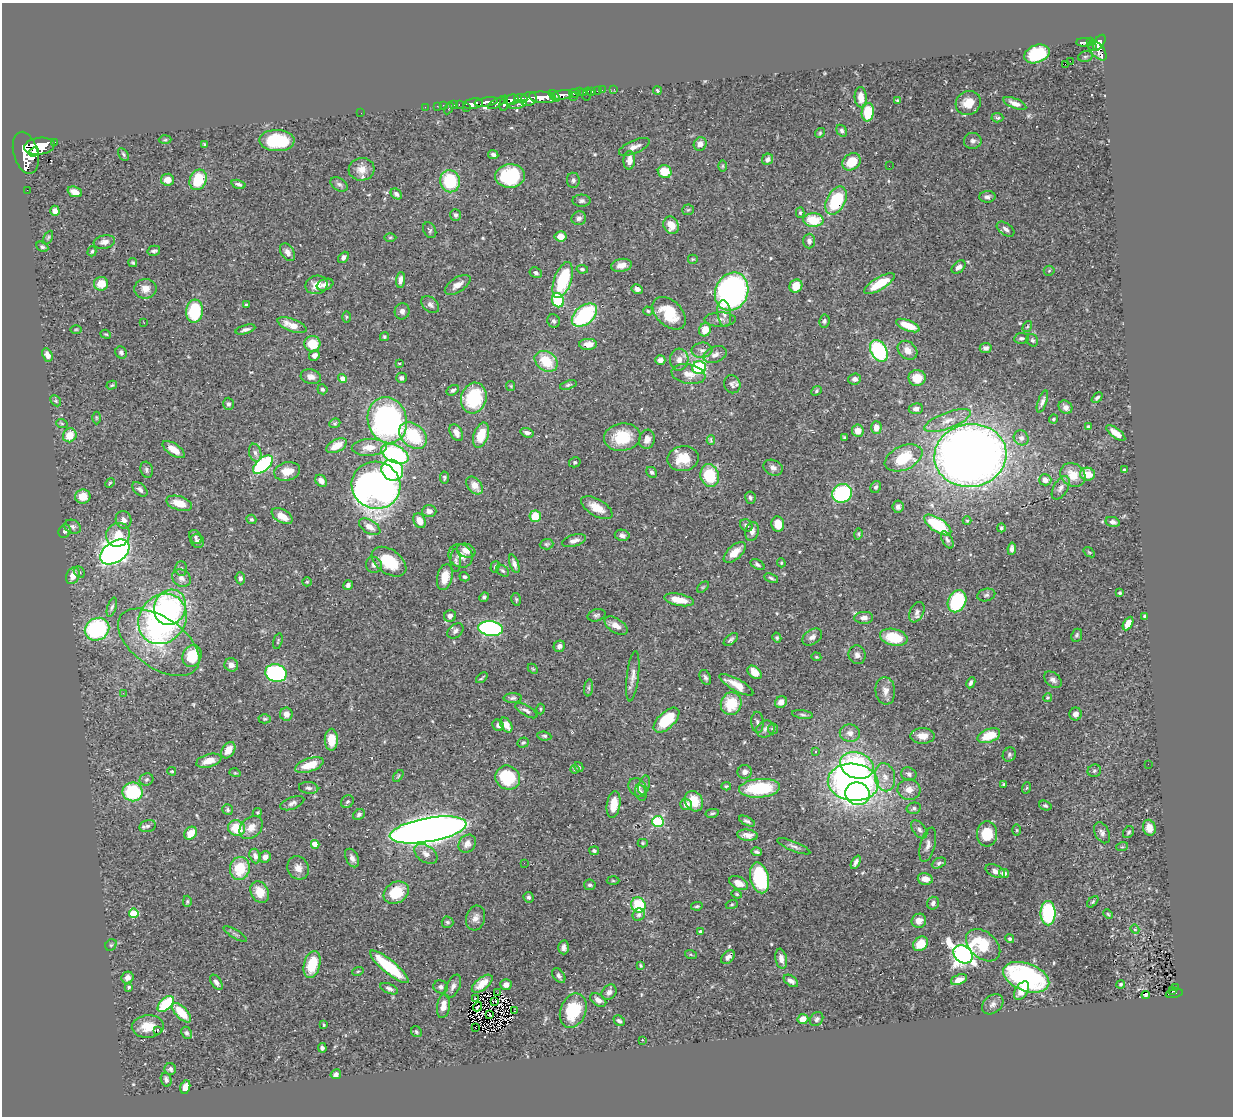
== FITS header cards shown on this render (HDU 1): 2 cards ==
NAXIS1  =                 1231
NAXIS2  =                 1114

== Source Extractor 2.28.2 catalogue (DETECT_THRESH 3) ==
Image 1231 x 1114 px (HDU 1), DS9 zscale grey, 1 PNG px = 1 image px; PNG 1235 x 1118 px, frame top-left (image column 1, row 1114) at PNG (2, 3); each listed source drawn as its Kron ellipse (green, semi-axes under 4 px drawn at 4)
Background 0.48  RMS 0.023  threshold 0.0702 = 3 sigma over >= 5 px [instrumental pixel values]
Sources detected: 544; of the 544, the 500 brightest by FLUX_AUTO listed and drawn (44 fainter detections omitted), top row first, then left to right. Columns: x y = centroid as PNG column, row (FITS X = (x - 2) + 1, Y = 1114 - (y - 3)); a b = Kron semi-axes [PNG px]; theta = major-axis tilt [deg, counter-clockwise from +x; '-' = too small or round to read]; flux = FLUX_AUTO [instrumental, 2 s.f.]
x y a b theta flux
1084 42 8 3 -1 120
1090 42 3 3 - 98
1099 43 8 5 58 420
1092 46 5 3 - 71
1097 50 12 6 -49 390
1037 54 13 8 21 85
1085 57 7 5 15 2.6
1070 61 2 2 - 2300
1065 64 3 2 - 7.3
614 89 2 2 - 5.4
602 90 2 2 - 7.3
657 90 4 3 - 2.4
592 91 3 3 - 32
597 91 2 2 - 4.9
580 92 3 2 - 17
574 93 5 3 - 140
583 93 3 3 - 86
587 94 7 2 76 9
562 95 11 4 7 740
554 96 7 3 -54 350
542 97 13 5 -5 1400
573 97 3 2 - 51
861 97 10 6 -86 11
521 99 7 4 -5 230
529 99 8 6 19 680
511 100 7 5 15 370
898 101 4 3 - 2.1
486 102 12 4 9 750
498 102 11 4 29 260
968 103 13 11 34 28
1015 103 12 5 -22 8.7
454 104 3 3 - 16
473 104 10 5 8 810
504 104 7 3 83 290
518 104 9 4 13 160
443 105 2 2 - 8.3
459 105 3 2 - 19
437 106 2 2 - 7
425 107 2 2 - 8.4
449 108 6 3 63 57
466 108 3 2 - 14
868 112 9 6 83 48
361 113 2 2 - 25
997 118 6 4 -4 3.6
842 131 6 4 -57 3.5
820 133 5 4 - 2.1
165 140 6 4 2 2.1
277 141 17 10 -2 82
973 141 9 8 - 5.7
54 142 3 3 - 66
204 144 3 3 - 1.9
700 144 7 6 - 8.8
39 146 15 8 7 2300
634 147 16 6 23 9.5
34 152 5 4 - 570
26 153 21 12 -75 3100
123 154 7 4 -59 2.7
493 155 5 4 - 4.2
768 159 6 5 - 5
629 160 9 6 86 14
851 162 10 8 38 33
723 166 6 4 89 2.1
889 166 2 2 - 1.6
361 169 13 11 7 16
665 172 7 6 - 34
510 176 14 11 5 110
167 180 6 6 - 15
198 180 10 8 67 57
573 180 7 6 - 4
450 181 11 10 - 77
238 184 7 4 -16 4.4
339 184 9 6 -31 4.8
27 190 2 2 - 6.2
75 192 7 5 -22 12
396 194 6 4 -44 4.5
987 197 8 6 4 5.6
836 200 15 9 63 110
582 201 9 6 0 4.5
688 210 6 5 - 2.2
55 211 5 4 - 7.5
800 212 5 4 - 2.6
455 215 6 5 - 4
579 218 7 7 - 5.6
813 220 10 7 -1 45
671 225 9 7 -60 22
1006 229 10 6 -35 6.4
430 230 8 6 -63 3.2
560 236 6 5 - 16
48 237 7 4 63 2.2
390 237 6 4 1 2.4
809 241 7 6 - 5.6
104 242 11 6 11 8.7
42 247 6 4 -28 3.1
92 251 5 4 - 2.4
154 251 6 5 - 4
287 252 10 6 -56 8.6
343 257 6 4 49 5
693 259 5 4 - 1.6
133 263 5 4 - 2.2
621 265 10 6 10 11
959 267 8 5 42 6.1
582 269 6 4 -9 2.6
1049 271 5 5 - 2.1
536 273 6 5 - 4.2
400 280 8 4 83 8
563 280 19 8 71 99
101 284 7 7 - 25
879 284 17 6 31 46
317 285 11 9 13 15
325 285 8 5 20 6.2
458 285 14 7 33 12
796 286 7 6 - 26
145 289 11 10 - 13
637 289 6 5 - 5.8
732 292 19 16 66 560
558 300 7 6 - 97
246 304 4 3 - 1.8
430 305 10 7 -42 6.7
194 311 11 8 83 93
402 311 8 7 - 6.2
648 311 4 4 - 2.3
669 313 19 12 -44 53
724 314 13 7 -82 10
584 315 14 9 40 140
346 317 6 4 89 1.7
720 319 16 7 1 8.4
553 321 7 6 - 4
824 321 7 5 80 3.4
144 323 2 2 - 6.8
292 325 15 6 -20 20
908 325 12 5 -22 34
1027 327 6 3 58 1.7
76 329 6 3 1 1.6
245 329 10 4 17 5.6
705 330 7 6 - 21
106 334 5 4 - 1.8
384 337 4 4 - 2.4
1021 338 7 5 8 4.4
1032 340 6 5 - 3.6
312 344 8 8 - 38
588 344 9 5 1 15
986 348 6 5 - 5.2
702 350 10 7 5 6.8
907 350 11 8 -40 13
879 351 11 8 -61 160
121 353 6 5 - 4
47 355 7 5 -63 11
314 355 5 5 - 7.2
715 355 12 8 21 9
660 360 5 5 - 7.7
679 360 11 9 86 11
546 361 12 9 -35 52
399 363 3 2 - 1.6
699 368 7 6 - 130
688 374 17 9 -11 15
311 377 10 7 -15 8
343 378 4 4 - 12
401 378 5 5 - 4.5
917 378 8 8 - 25
855 379 6 5 - 5.6
732 384 9 8 - 5.2
112 385 5 4 - 2.1
568 385 8 4 18 2.8
511 386 5 4 - 1.7
322 389 5 5 - 3.3
453 390 7 4 32 3.9
816 391 6 4 43 2.6
474 398 15 12 75 97
1097 398 6 3 43 3.1
56 401 6 4 -46 2.8
1042 402 11 4 71 5.8
228 404 6 5 - 3.9
1065 407 7 6 - 7.1
916 409 7 5 7 6.6
96 418 6 4 -90 2.1
1053 419 5 3 - 2.1
387 420 23 19 -76 420
948 420 25 8 20 22
335 423 6 4 24 2.1
62 424 6 3 -20 1.8
1088 427 4 4 - 2.7
876 428 6 5 - 15
858 431 6 6 - 16
456 433 9 6 -62 11
527 433 6 4 -17 5.8
1116 433 11 4 -37 15
70 435 7 6 - 25
413 435 15 11 -39 82
481 435 13 7 71 37
622 437 18 14 7 57
844 437 3 3 - 2.2
1021 438 8 7 - 6.5
647 439 9 8 - 10
711 440 4 3 - 4.7
336 446 11 6 27 25
369 447 17 8 3 21
174 449 13 6 -34 17
255 453 9 6 -76 5.7
395 454 14 8 -26 210
970 455 36 31 9 2000
904 458 20 12 24 63
683 459 16 12 10 35
575 462 6 5 - 2.6
263 465 12 6 42 180
773 468 10 7 -25 7.2
147 470 8 6 -74 4.1
392 470 11 10 - 200
1124 470 3 3 - 2.5
287 471 13 9 14 25
652 472 6 5 - 3.7
1088 474 7 6 - 28
1073 475 13 11 -35 26
710 476 11 9 -77 64
444 477 6 4 -80 2.8
1045 480 6 5 - 9.4
321 481 7 5 -50 9.5
110 483 5 4 - 1.8
376 485 24 23 - 860
475 485 10 7 -51 16
876 487 6 5 - 3.4
1061 488 13 7 60 7.3
140 489 9 5 -42 5.2
842 493 10 9 - 150
83 496 7 7 - 23
750 498 6 5 - 3.3
179 503 13 7 -17 22
898 507 6 5 - 4.9
597 508 17 8 -30 26
429 511 7 6 - 7.5
282 516 11 6 -30 17
535 516 6 5 - 32
251 519 5 4 - 2.7
124 520 9 8 - 6.9
420 521 8 5 -63 15
967 521 4 4 - 1.8
1113 522 7 5 -13 5.3
778 524 8 6 -82 21
746 525 6 5 - 5.7
938 525 15 7 -33 93
73 527 9 6 -25 4.9
370 527 12 6 -31 13
1001 528 4 4 - 3
65 531 7 6 - 3.7
752 531 10 6 77 9.3
858 534 6 4 76 2.1
118 535 12 11 - 25
622 535 7 5 -10 4.8
195 537 7 6 - 4.6
947 540 9 5 -60 4.3
197 541 7 6 - 4.5
574 541 12 5 17 7.6
547 544 7 5 5 2.7
1012 549 6 4 82 4.7
466 551 9 6 -17 12
115 552 16 10 34 880
735 552 13 7 43 19
1089 552 6 3 -36 1.6
461 556 12 11 - 14
456 560 11 5 -89 4.3
389 562 19 12 -36 53
781 563 4 4 - 2
514 564 10 4 -70 6.3
757 564 7 4 -30 3.4
374 565 8 7 - 6.4
495 567 6 4 72 2.6
181 568 7 6 - 3.8
502 571 7 5 -39 3
79 572 6 5 - 2.6
73 576 9 6 68 16
445 577 13 7 78 26
464 577 5 4 - 2.8
181 578 10 8 -33 8.7
240 578 6 5 - 4.7
771 578 7 4 -25 3.2
307 582 5 4 - 1.9
348 585 5 4 - 5.1
703 587 7 4 44 2.4
1120 593 3 3 - 1.9
986 595 9 6 15 4
484 597 5 4 - 3.1
516 599 6 4 -75 2.5
679 600 15 6 -11 28
957 601 11 9 65 120
112 607 10 4 72 4
170 607 18 15 66 100
917 612 11 7 66 6.4
596 615 9 6 16 3.9
450 616 6 5 - 6.9
1145 616 3 3 - 4.9
864 618 9 6 2 7.8
162 619 26 23 53 490
1128 624 7 4 61 18
616 626 13 7 -33 13
97 629 13 11 31 190
491 629 12 7 -7 280
455 631 9 6 40 5.4
1077 635 6 5 - 3.1
812 637 11 7 32 7.4
894 637 14 8 -13 58
777 638 5 4 - 2.5
731 639 8 4 39 3.5
278 641 8 3 75 1.7
159 642 46 25 -35 110
559 646 6 5 - 6
857 655 9 8 - 6.9
192 656 11 9 68 50
816 657 5 4 - 1.7
231 665 7 6 - 8.4
533 669 6 4 -44 2
755 672 8 5 -41 16
276 673 11 9 -14 240
633 676 25 6 83 12
705 677 8 5 -65 4.2
482 678 6 2 41 2.2
1053 680 10 6 -39 6.5
971 683 6 4 64 4.1
736 685 19 6 -29 21
589 688 8 4 83 3.5
885 691 14 9 -83 12
123 693 3 2 - 2.4
513 698 9 5 2 3.7
1047 698 4 4 - 2.2
781 702 6 5 - 9.4
731 704 11 10 - 50
540 709 5 3 - 1.7
526 711 12 5 -30 5.6
286 714 6 6 - 9.3
1076 714 6 6 - 7.5
802 715 10 3 -7 3.4
265 719 6 4 2 2.3
667 720 16 8 43 64
757 722 10 6 -86 5.4
498 725 6 5 - 4.4
506 725 8 5 -58 15
765 729 9 8 - 6.2
773 729 5 5 - 3.4
850 733 10 8 -2 9.6
544 736 7 4 -8 2.6
923 736 12 8 0 15
989 736 12 6 21 37
331 740 11 6 90 22
523 743 6 5 - 3.2
228 750 9 6 57 17
815 751 3 3 - 1.8
1009 755 7 6 - 3.7
209 761 13 6 15 18
1148 764 2 2 - 2.1
309 765 15 6 18 32
857 766 17 13 -20 200
579 767 5 4 - 3
575 769 4 4 - 2.6
172 771 4 3 - 1.7
1094 771 7 6 - 3.3
745 772 7 7 - 7.3
235 773 5 3 - 1.7
909 774 8 6 -29 5.8
398 776 7 3 53 2
885 777 14 10 -79 17
508 778 13 11 -33 88
146 779 7 6 - 3.7
853 782 25 18 -6 690
1004 784 3 3 - 2
644 785 9 5 74 4.1
726 786 5 4 - 2.1
638 787 10 8 -49 8.5
309 788 9 6 -7 5
759 788 20 9 5 100
1026 788 6 4 70 2.1
909 790 11 10 - 13
133 792 10 9 - 98
641 793 8 5 -72 4.8
858 794 12 11 - 180
694 801 10 9 - 30
347 802 7 6 - 3.2
292 803 12 6 20 6
686 804 6 5 - 8.8
614 805 13 6 81 27
1045 806 6 4 -20 3
914 808 7 5 14 3.4
228 810 5 5 - 2.7
257 812 5 4 - 1.9
712 813 7 3 12 2.6
359 815 6 5 - 3.8
658 821 6 5 - 150
747 821 8 3 -26 3.8
147 826 8 5 13 4.5
251 827 13 10 44 16
237 828 9 7 -26 45
1149 828 8 6 -76 18
919 829 10 6 -53 5.4
428 830 39 12 10 2500
1017 830 6 4 -89 1.7
1128 832 6 5 - 2.7
191 833 7 5 47 24
1102 833 11 7 -64 6.7
987 834 12 10 86 42
747 835 10 5 -6 12
643 843 5 4 - 2
315 844 4 4 - 28
467 844 10 8 53 11
928 845 18 7 75 9.2
794 846 18 5 -22 6.1
1122 847 6 3 17 1.8
594 851 5 4 - 2.7
757 852 5 3 - 3.4
426 854 13 8 -35 11
255 856 7 5 -71 8.2
265 857 6 5 - 8.1
352 858 10 6 -61 6.9
856 862 7 3 63 4.9
524 863 2 2 - 2.1
939 863 7 5 25 3.3
240 868 11 10 - 53
298 868 12 10 -59 12
995 871 10 6 -25 8.4
1004 873 5 4 - 6.9
760 878 15 9 -76 130
925 879 7 5 -14 13
613 881 6 4 -2 2.1
739 883 10 6 -25 15
590 885 6 5 - 3.6
260 892 11 8 -59 28
396 893 13 10 31 52
737 894 5 4 - 1.9
529 897 5 5 - 3.9
187 901 6 4 88 2.5
1093 902 7 4 46 2.4
933 903 6 6 - 5.8
732 904 6 4 18 2
638 905 8 7 - 66
697 906 6 4 10 2.2
134 913 5 4 - 54
1048 913 12 7 -90 140
1108 914 5 4 - 1.9
639 915 6 6 - 4
476 918 12 9 74 10
919 921 7 7 - 10
447 922 6 5 - 2.8
1135 929 5 4 - 1.7
700 932 4 4 - 4.1
235 934 13 2 -30 3.3
1010 939 5 4 - 2.5
920 944 8 6 45 32
111 945 6 5 - 2.6
983 945 19 13 -40 60
564 947 7 5 -88 6.1
963 954 10 8 -40 1100
691 955 6 4 -20 1.9
728 957 8 5 46 5.8
781 959 10 5 -79 10
312 965 13 8 76 50
640 965 4 3 - 1.9
389 967 24 6 -40 91
358 971 6 3 19 1.7
559 976 8 5 -52 4.5
1026 977 24 13 -20 260
128 978 6 5 - 8.1
959 980 8 5 22 15
791 981 8 5 -35 7.5
216 982 8 5 -57 5.7
482 984 12 6 38 15
1121 984 4 4 - 2.9
506 985 6 5 - 8.3
453 986 12 6 65 6.9
129 987 4 3 - 3
441 987 7 6 - 5.8
1176 988 3 3 - 14
389 989 9 4 -23 5.3
1022 991 10 6 57 23
1173 991 3 2 - 25
609 992 8 6 50 6
497 993 3 2 - 4.1
1174 993 8 3 13 73
1146 995 4 3 - 2.2
475 998 3 3 - 5.2
598 1000 9 5 -33 8.6
495 1001 4 2 - 1.6
166 1004 10 5 44 79
993 1004 12 8 39 7.9
443 1006 12 6 83 18
478 1007 5 3 - 2.3
514 1011 2 2 - 4.9
573 1011 18 12 69 72
181 1013 12 6 -47 39
490 1015 4 2 - 2.2
803 1019 5 5 - 14
817 1019 7 6 - 4.5
619 1021 6 4 -39 3.4
324 1025 4 3 - 1.7
148 1027 16 11 3 26
475 1027 2 2 - 2.3
157 1031 3 3 - 20
416 1032 6 5 - 3
186 1033 6 5 - 3.7
642 1040 3 2 - 6
322 1048 5 4 - 3.8
170 1069 6 5 - 3.7
336 1074 5 4 - 4.7
166 1080 7 5 -73 5.6
185 1087 7 4 73 10
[44 fainter detections neither listed nor drawn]